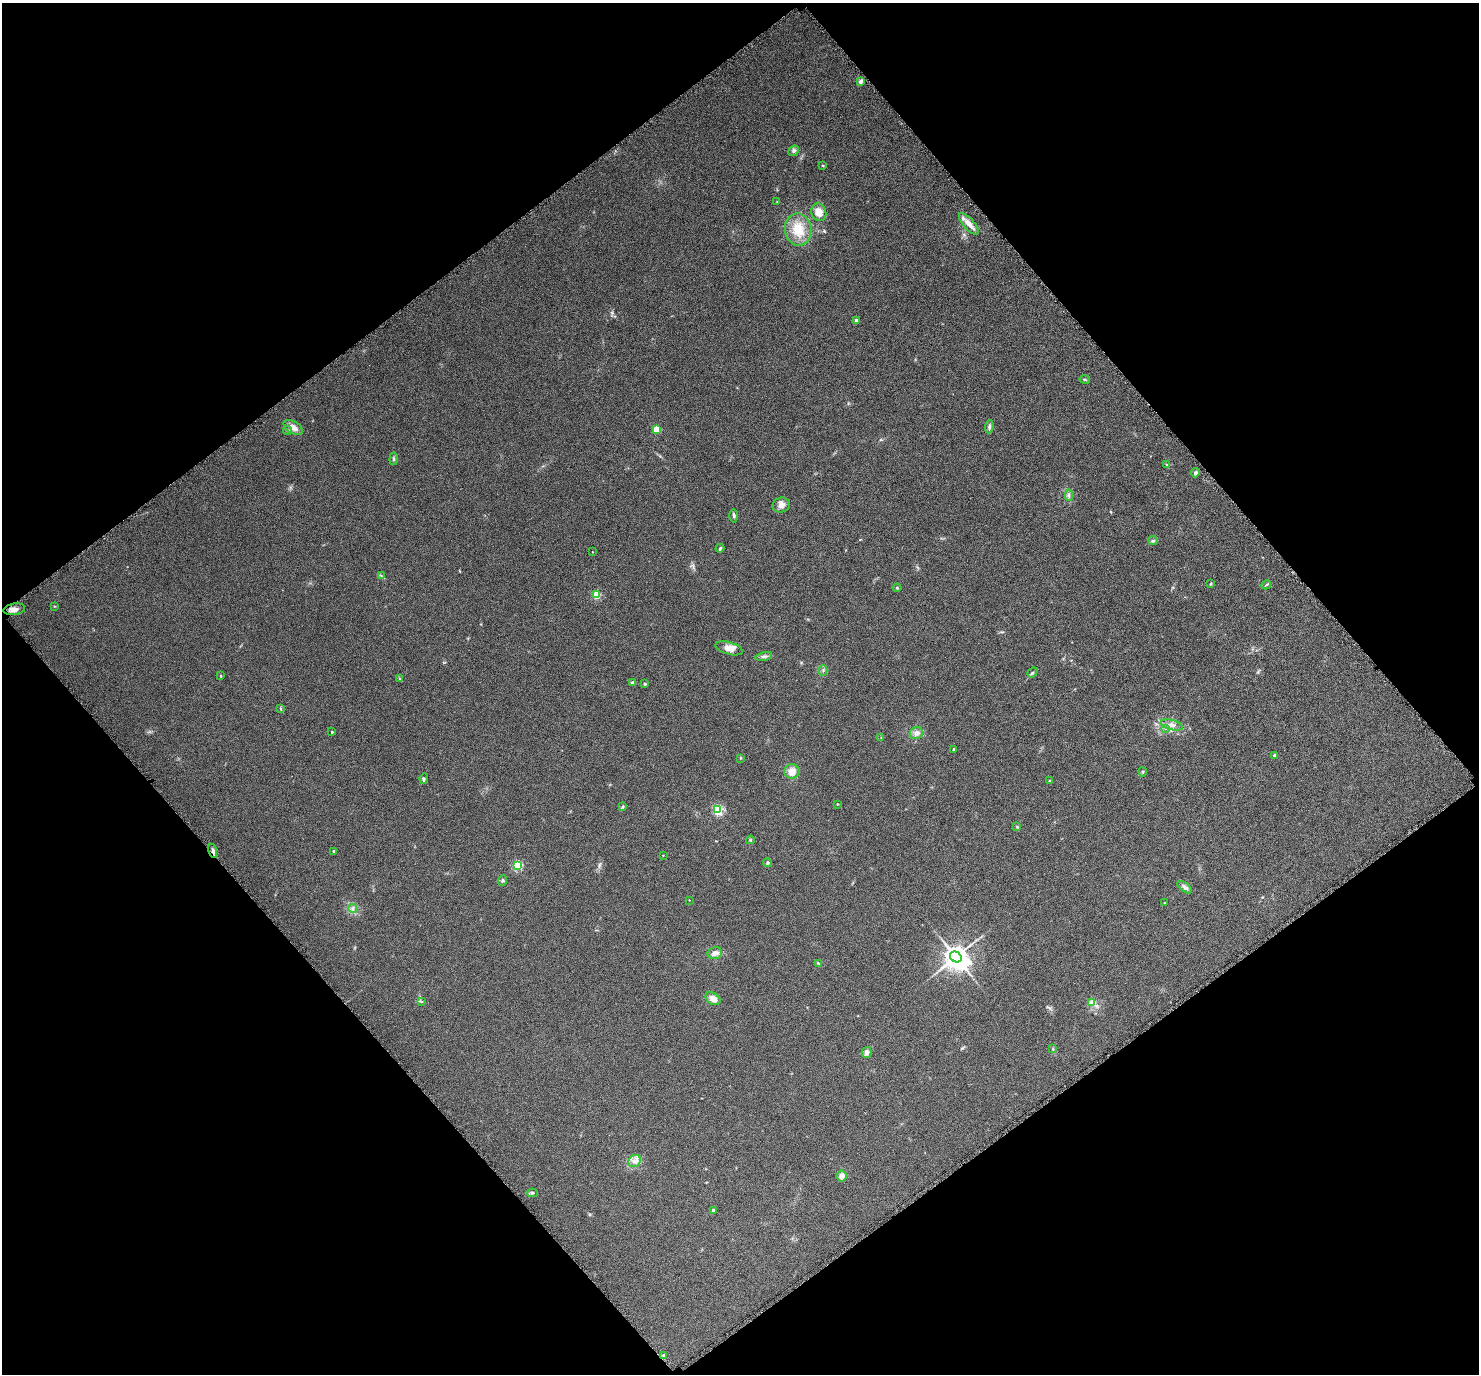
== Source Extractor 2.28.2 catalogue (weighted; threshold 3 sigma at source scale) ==
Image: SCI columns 14-2967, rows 138-2880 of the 2976 x 2984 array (HDU 1 of 3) = the unmasked area's bounding box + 8 px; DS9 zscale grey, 2 x 2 block average (1 PNG px = mean of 2 x 2 image px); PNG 1481 x 1376 px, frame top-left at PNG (2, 3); each listed source drawn as its Kron ellipse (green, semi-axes under 4 px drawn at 4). Shown black and unused: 49% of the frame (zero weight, under 4 of 8 exposures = <1% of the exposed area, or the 3 px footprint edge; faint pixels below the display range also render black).
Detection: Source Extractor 2.28.2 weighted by HDU 2 'WHT'. Background 0.059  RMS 0.011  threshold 0.0467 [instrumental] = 3 sigma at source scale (4.09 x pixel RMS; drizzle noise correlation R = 1.36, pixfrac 0.8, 0.05/0.05 arcsec/px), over >= 5 px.
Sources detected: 81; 3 inside a brighter listed object's ellipse — not listed separately; the other 78 listed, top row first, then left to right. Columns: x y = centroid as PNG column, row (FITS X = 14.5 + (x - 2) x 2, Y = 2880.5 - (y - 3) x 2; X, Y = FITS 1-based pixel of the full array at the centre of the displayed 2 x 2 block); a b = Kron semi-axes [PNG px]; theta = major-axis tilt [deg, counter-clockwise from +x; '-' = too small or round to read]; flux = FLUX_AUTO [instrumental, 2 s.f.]
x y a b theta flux
861 81 3 2 - 16
794 151 6 4 39 5.4
823 165 4 2 - 1.8
777 202 3 2 - 1.2
819 212 9 7 -70 24
969 224 13 5 -48 20
798 229 16 13 -81 59
856 320 2 2 - 23
1085 380 5 2 - 2.1
989 427 6 4 84 5.6
293 428 11 6 -32 19
657 429 3 3 - 110
288 431 5 3 - 3.7
394 459 6 3 83 3.7
1167 465 4 3 - 2.6
1195 473 5 4 - 4.3
1069 495 5 3 - 4.9
781 505 8 7 - 14
734 516 6 3 -88 4.7
1153 541 4 2 - 2.6
720 548 4 3 - 4
592 552 2 2 - 1.6
381 576 3 2 - 1.7
1211 584 3 3 - 2.3
1266 585 5 2 - 2.6
897 588 4 3 - 2.3
596 595 3 3 - 110
54 606 3 2 - 1.2
14 609 11 5 9 14
729 648 14 6 -16 19
764 656 8 3 12 6.2
823 670 5 2 - 3
1032 673 5 2 - 2.8
221 676 3 3 - 2.1
400 679 3 3 - 2.1
632 683 2 2 - 20
645 684 3 3 - 3.2
280 709 4 2 - 2.2
1172 725 11 5 -14 15
1166 728 4 3 - 3.1
332 732 2 2 - 3.8
916 733 7 6 - 11
881 738 3 2 - 1.4
954 749 2 2 - 5.2
1275 755 2 2 - 9.3
740 758 3 2 - 1.7
792 771 7 7 - 22
1143 772 4 3 - 2.4
424 779 5 3 - 3.7
1049 781 3 2 - 1.8
837 804 2 2 - 2.5
623 806 4 3 - 2.8
717 809 3 3 - 260
1017 827 3 2 - 1.9
750 840 4 3 - 2.7
213 851 7 3 -76 6.8
334 851 2 2 - 4.5
663 855 2 2 - 1.7
767 863 4 4 - 3.6
517 865 3 3 - 240
502 880 5 3 - 4.5
1185 887 8 4 -35 8.4
689 900 2 2 - 1.4
1164 902 3 2 - 1.5
353 909 4 3 - 4.3
715 953 7 6 - 12
956 957 6 5 - 2800
818 963 4 3 - 2.7
713 999 8 5 -36 18
421 1001 3 2 - 2.1
1092 1002 3 2 - 36
1053 1049 3 2 - 1.6
867 1052 5 5 - 10
635 1161 6 5 - 11
842 1176 5 5 - 16
532 1193 5 3 - 3.6
713 1210 2 2 - 10
664 1355 3 2 - 4.3
Overlapping masked pixels (flux is a lower limit): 1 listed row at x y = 213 851
Diffuse or blended objects may show on this block-average render without a row.